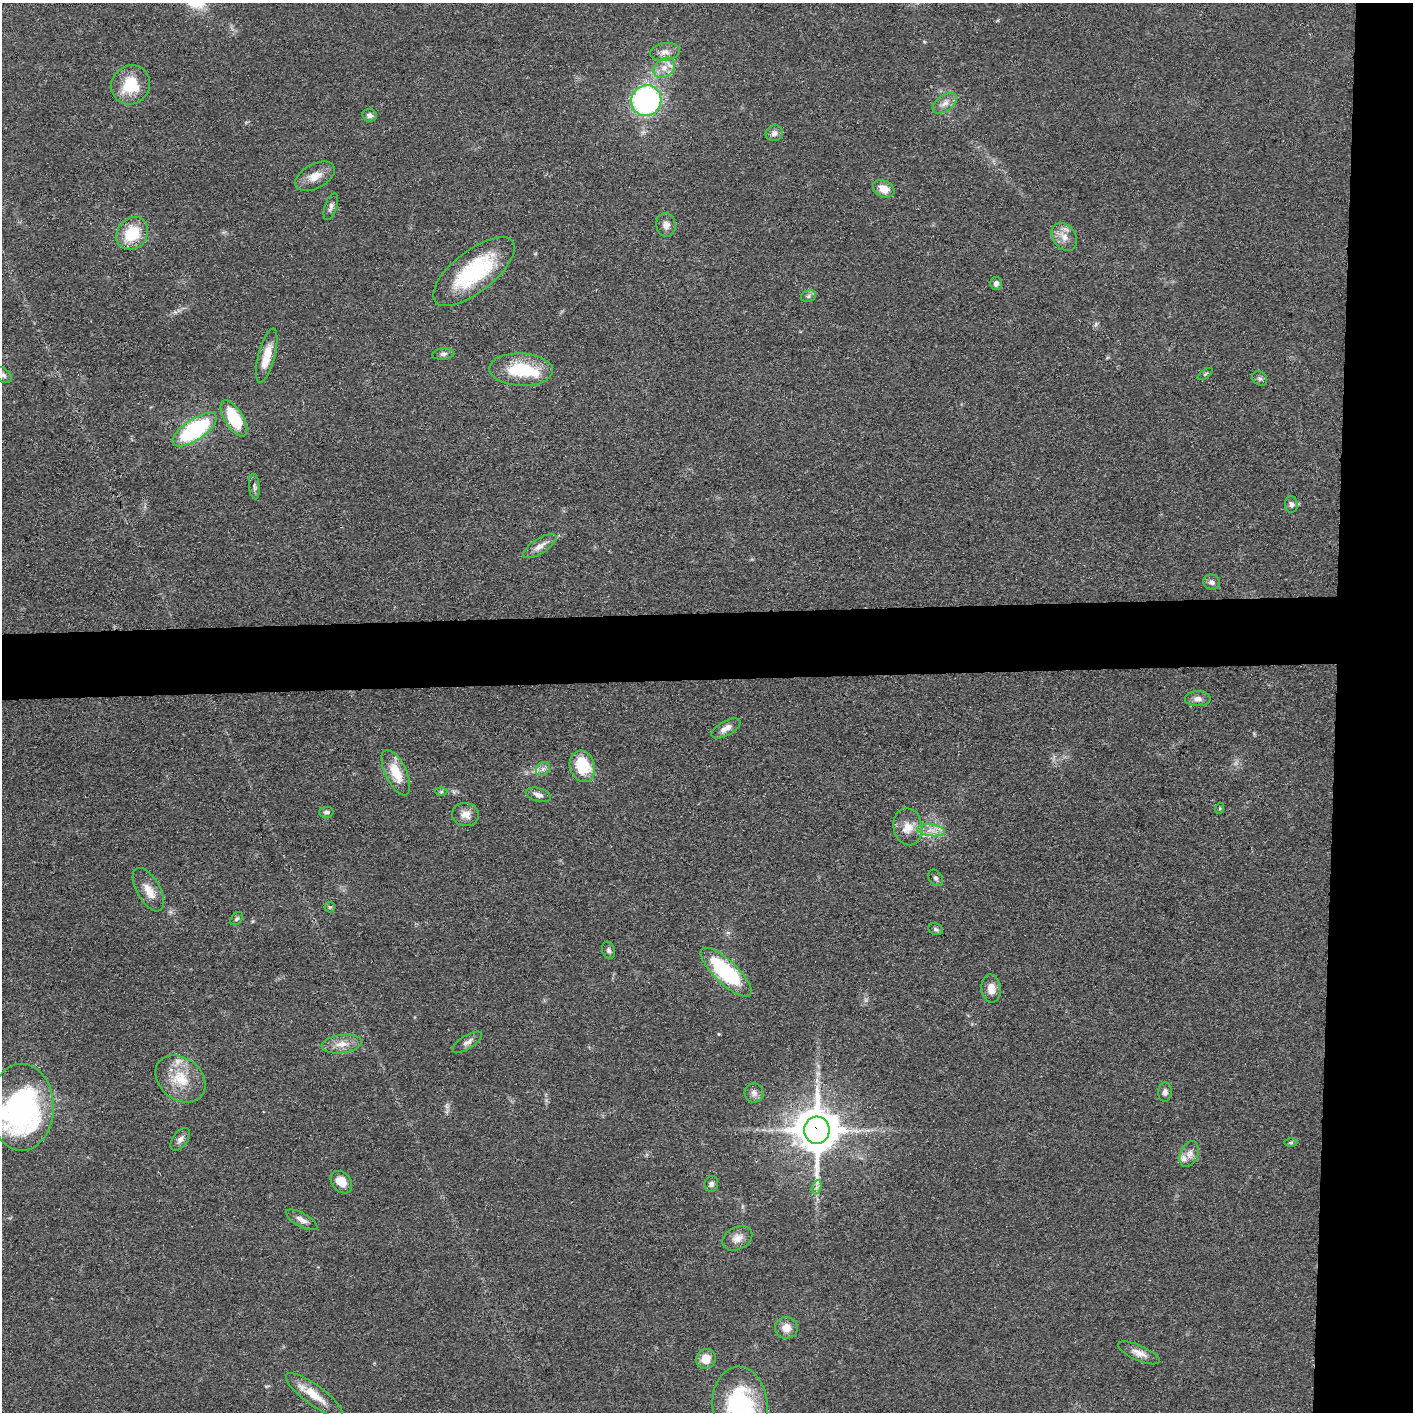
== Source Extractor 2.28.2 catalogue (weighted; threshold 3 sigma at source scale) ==
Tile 6 of 3 x 3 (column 3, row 2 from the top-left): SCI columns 2826-4236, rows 1427-2836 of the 4237 x 4260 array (HDU 1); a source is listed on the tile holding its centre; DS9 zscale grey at full resolution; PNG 1415 x 1414 px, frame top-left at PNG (2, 3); each listed source drawn as its Kron ellipse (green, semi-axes under 4 px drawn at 4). Shown black and unused: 10% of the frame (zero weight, under 3 of 4 exposures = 1% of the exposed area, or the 3 px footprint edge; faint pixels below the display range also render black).
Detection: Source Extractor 2.28.2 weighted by HDU 2 'WHT'; one run over the whole footprint, this tile lists its part. Background 0.0581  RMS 0.0054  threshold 0.0244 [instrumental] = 3 sigma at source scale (4.5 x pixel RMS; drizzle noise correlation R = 1.50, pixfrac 1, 0.05/0.05 arcsec/px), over >= 5 px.
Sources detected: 72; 1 inside a brighter object's white glare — neither listed nor drawn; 3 inside a brighter listed object's ellipse — not listed separately; the other 68 listed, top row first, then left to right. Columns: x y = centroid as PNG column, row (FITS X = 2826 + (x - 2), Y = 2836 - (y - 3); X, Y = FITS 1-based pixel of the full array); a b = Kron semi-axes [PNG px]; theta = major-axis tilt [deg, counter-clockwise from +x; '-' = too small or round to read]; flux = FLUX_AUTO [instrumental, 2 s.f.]
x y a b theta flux
665 52 15 8 7 4.1
664 68 12 9 38 5.1
130 85 20 19 - 19
646 100 15 15 - 110
945 103 14 8 35 4
370 115 7 6 - 1.9
774 133 9 7 23 2.6
315 176 21 12 28 7.3
884 189 11 8 -27 7.3
331 207 14 6 72 2.1
666 225 12 9 -80 3.7
132 233 17 14 50 20
1064 237 15 11 -56 5.6
474 271 49 20 38 52
996 283 7 6 - 2.2
808 296 7 6 - 1.4
443 354 11 5 6 1.9
267 356 28 8 76 11
521 370 32 16 -3 29
1205 374 9 3 34 0.76
3 375 10 6 -39 1.8
1260 378 8 6 -41 1.4
234 418 20 9 -58 27
195 430 26 10 34 69
254 486 13 5 -85 1.7
1291 504 8 6 -86 2
540 546 19 7 33 4.5
1211 582 8 7 - 2.2
1198 699 13 7 1 2.9
726 728 16 7 29 3.9
582 766 16 12 -71 21
543 769 8 6 46 2
396 773 24 10 -65 13
441 791 6 4 1 0.77
538 795 13 6 -16 2.8
1220 808 5 3 - 0.62
326 812 7 5 3 1.3
465 814 13 11 -5 5.2
908 827 19 14 -79 8
931 830 14 6 -7 4.3
936 878 9 6 -56 1.7
148 890 24 11 -61 7.7
330 907 5 5 - 0.74
237 919 7 5 49 1.2
936 929 7 5 -22 1.1
609 950 9 6 -69 1.4
726 972 33 11 -43 57
991 988 14 9 -86 5.4
467 1042 17 6 32 2.9
342 1044 20 9 8 6.2
180 1079 27 21 -38 17
1165 1092 9 7 86 2.2
754 1093 9 9 - 2.5
22 1107 43 32 -90 140
817 1130 13 12 - 2000
180 1139 13 7 54 2.6
1291 1143 6 4 0 0.7
1189 1154 13 9 67 4
341 1182 12 9 -50 7.7
711 1184 7 7 - 1.8
817 1187 7 4 71 1.6
302 1220 17 7 -29 3.5
737 1238 16 11 27 4.9
786 1328 11 11 - 5.9
1139 1353 22 7 -24 4.8
706 1359 10 9 - 6.9
314 1395 34 10 -36 12
740 1405 38 27 -85 68
Overlapping masked pixels (flux is a lower limit): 1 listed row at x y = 817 1130
Isophote crosses this tile's border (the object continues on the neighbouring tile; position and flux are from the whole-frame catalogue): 2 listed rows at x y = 3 375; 740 1405